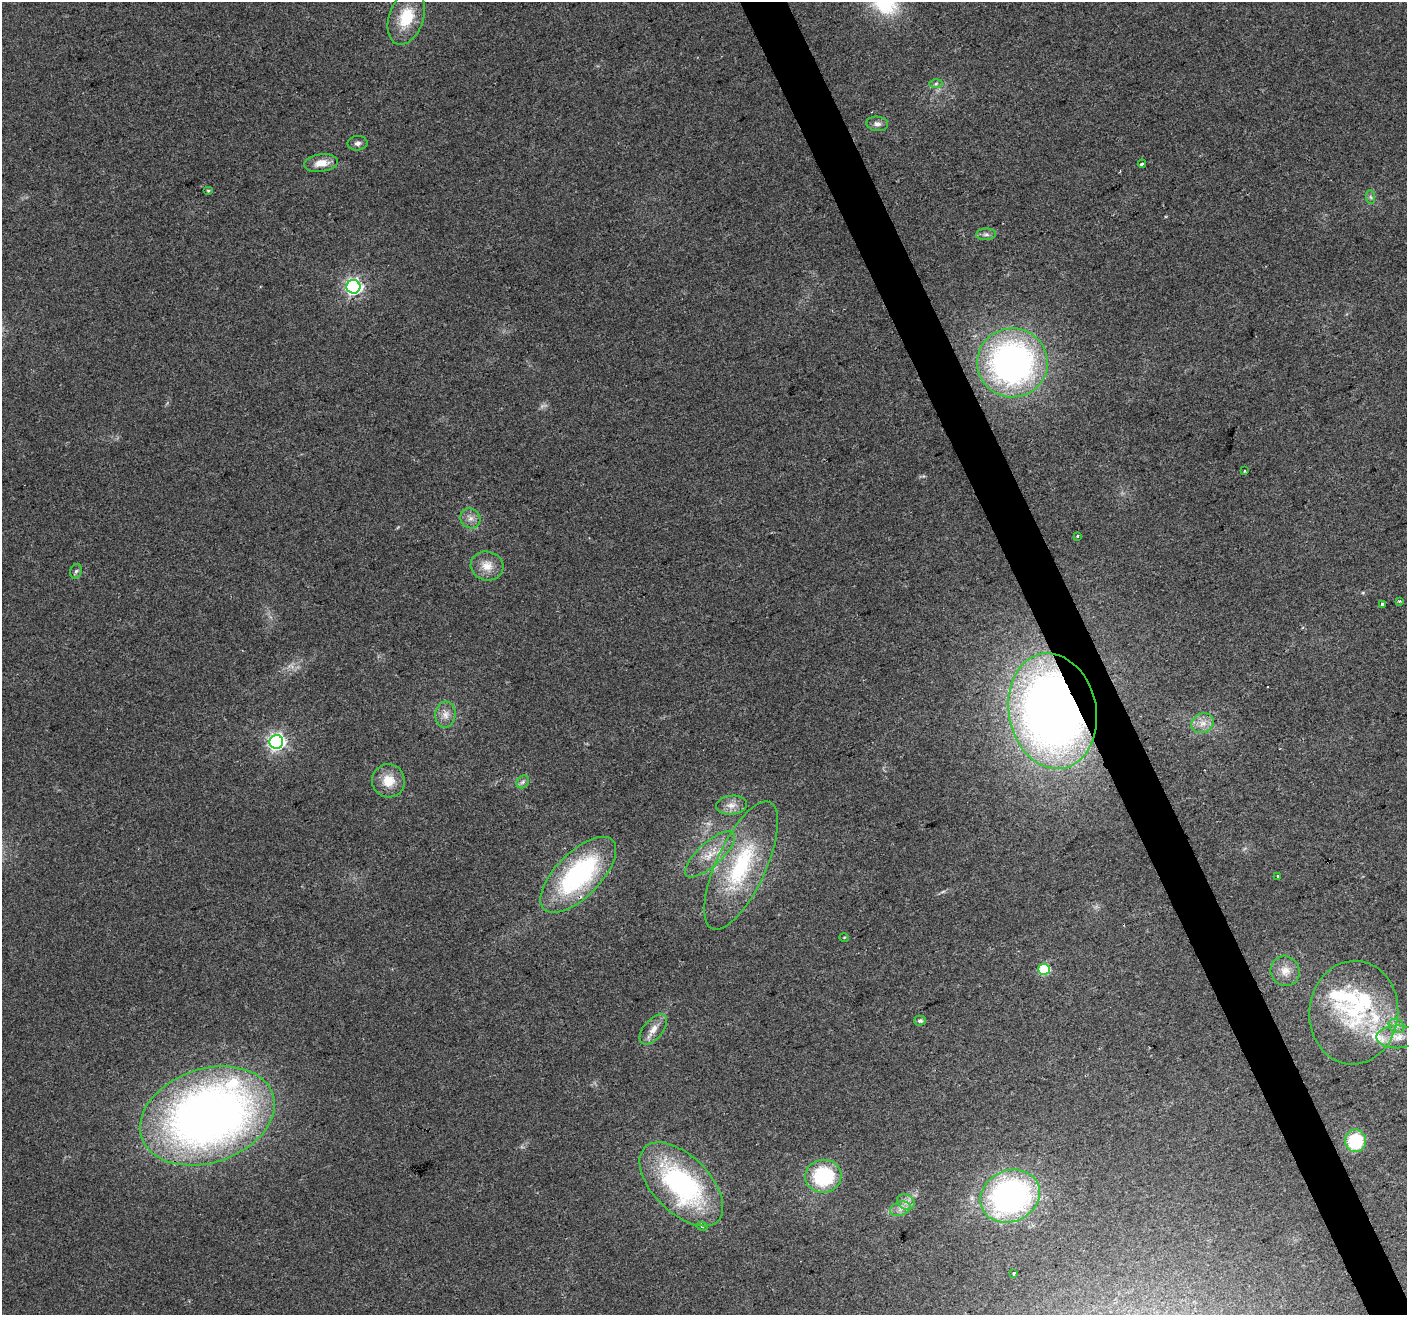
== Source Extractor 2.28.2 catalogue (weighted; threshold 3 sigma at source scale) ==
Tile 6 of 4 x 4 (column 2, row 2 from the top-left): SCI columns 1407-2811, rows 2767-4079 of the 5620 x 5476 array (HDU 1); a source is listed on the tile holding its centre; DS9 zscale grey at full resolution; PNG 1409 x 1317 px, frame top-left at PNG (2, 2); each listed source drawn as its Kron ellipse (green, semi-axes under 4 px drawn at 4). Shown black and unused: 3% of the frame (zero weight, under 2 of 3 exposures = <1% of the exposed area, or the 3 px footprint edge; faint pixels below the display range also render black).
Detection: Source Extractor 2.28.2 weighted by HDU 2 'WHT'; one run over the whole footprint, this tile lists its part. Background 0.0635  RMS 0.0073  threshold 0.033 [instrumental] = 3 sigma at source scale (4.5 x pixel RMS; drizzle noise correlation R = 1.50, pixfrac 1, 0.0396/0.0396 arcsec/px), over >= 5 px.
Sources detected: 52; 1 too faint to see at this stretch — neither listed nor drawn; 5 inside a brighter listed object's ellipse — not listed separately; the other 46 listed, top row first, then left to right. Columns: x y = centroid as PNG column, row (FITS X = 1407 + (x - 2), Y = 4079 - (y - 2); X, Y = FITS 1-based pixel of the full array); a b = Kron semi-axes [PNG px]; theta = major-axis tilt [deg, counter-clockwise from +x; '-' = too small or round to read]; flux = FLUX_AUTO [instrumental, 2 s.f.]
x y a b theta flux
406 17 28 17 71 27
936 84 6 4 2 1.4
877 124 11 7 -6 3.4
358 143 10 7 5 2.7
321 163 17 8 8 9.1
1142 164 4 3 - 3.1
208 191 5 4 - 0.88
1371 197 7 4 -88 1.5
986 234 10 5 4 2.3
353 287 7 7 - 260
1012 363 35 34 - 270
1244 471 3 3 - 0.91
470 518 10 9 - 4.7
1078 536 3 3 - 2.1
487 566 16 14 -14 10
76 571 7 5 71 1.7
1399 601 3 3 - 1
1382 604 3 3 - 2
1053 711 58 44 -79 690
445 715 13 10 85 6.2
1203 723 11 9 26 6.6
276 742 7 7 - 260
388 781 17 16 - 15
523 782 7 5 46 1.9
731 805 15 9 6 6.9
710 854 32 12 42 17
741 865 70 25 65 79
578 875 49 22 45 120
1277 876 3 3 - 1.1
844 937 5 3 - 0.66
1044 969 6 5 - 57
1285 971 15 14 - 8.9
1354 1013 52 44 84 92
920 1021 6 5 - 1.6
1396 1026 8 6 -37 3.2
653 1029 18 9 50 7.2
1397 1037 21 11 1 11
207 1116 69 47 18 600
1355 1141 11 10 - 42
823 1176 18 16 8 57
681 1184 52 28 -45 140
1010 1196 31 25 25 210
906 1202 9 7 -27 4.1
900 1209 10 6 19 4.2
702 1226 5 4 - 1.2
1014 1274 3 3 - 3.4
Overlapping masked pixels (flux is a lower limit): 1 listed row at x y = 1053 711